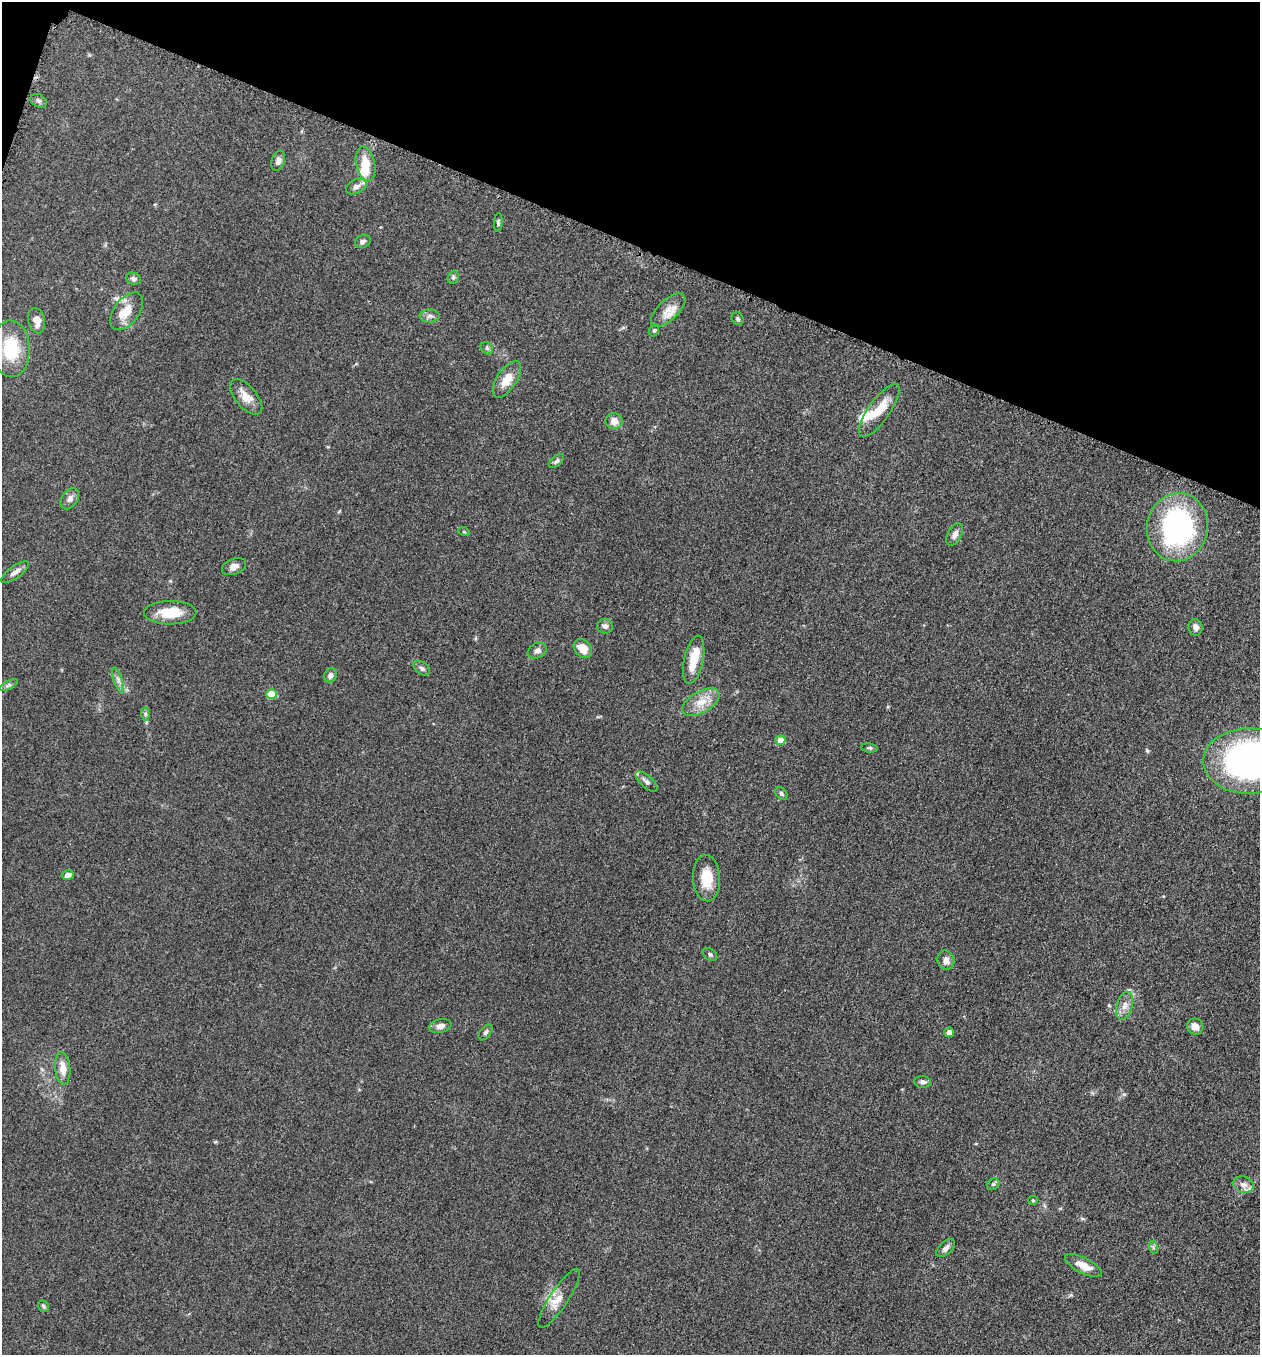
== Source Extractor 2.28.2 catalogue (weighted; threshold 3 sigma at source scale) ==
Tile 2 of 4 x 4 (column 2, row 1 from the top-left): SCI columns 1455-2712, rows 4077-5429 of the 5507 x 5462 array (HDU 1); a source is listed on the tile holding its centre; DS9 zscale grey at full resolution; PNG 1262 x 1357 px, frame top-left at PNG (2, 2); each listed source drawn as its Kron ellipse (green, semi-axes under 4 px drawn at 4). Shown black and unused: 18% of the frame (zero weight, under 3 of 5 exposures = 3% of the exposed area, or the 3 px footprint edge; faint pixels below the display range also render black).
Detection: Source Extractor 2.28.2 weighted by HDU 2 'WHT'; one run over the whole footprint, this tile lists its part. Background 0.0767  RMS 0.0066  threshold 0.0296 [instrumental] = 3 sigma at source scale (4.5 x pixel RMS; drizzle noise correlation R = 1.50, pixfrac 1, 0.05/0.05 arcsec/px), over >= 5 px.
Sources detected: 70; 3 inside a brighter object's white glare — neither listed nor drawn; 3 inside a brighter listed object's ellipse — not listed separately; the other 64 listed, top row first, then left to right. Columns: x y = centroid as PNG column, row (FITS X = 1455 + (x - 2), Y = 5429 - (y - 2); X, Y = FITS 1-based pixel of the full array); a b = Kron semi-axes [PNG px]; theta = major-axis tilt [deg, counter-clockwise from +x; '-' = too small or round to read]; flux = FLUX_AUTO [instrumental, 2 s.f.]
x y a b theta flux
39 101 9 6 -29 1.6
278 161 10 6 72 2.5
365 164 17 9 -78 11
356 186 11 7 26 3.3
498 222 9 4 86 1.2
363 241 8 6 28 1.7
453 277 7 5 70 1.3
134 279 8 5 -18 1.7
668 310 22 10 44 7.9
127 311 22 12 53 11
430 316 10 6 1 2.4
738 319 6 5 - 1.2
37 321 13 8 -78 5.6
654 330 6 5 - 0.95
487 348 7 5 -48 1.2
11 349 28 19 -88 29
507 379 21 10 56 10
246 397 21 10 -49 8.1
879 410 32 10 55 13
614 421 8 8 - 5.5
556 461 9 5 40 1.7
70 499 11 8 54 3.2
1177 527 34 30 78 130
464 532 5 3 - 0.6
955 535 12 7 61 3.3
234 566 13 7 22 3.8
15 572 16 6 36 3.5
170 613 26 11 0 16
605 626 8 7 - 2.2
1195 627 8 7 - 3.4
583 648 10 8 -50 8.5
537 651 10 7 32 3
694 660 24 9 78 14
422 668 9 6 -36 2.1
330 675 7 6 - 3.1
118 680 13 4 -72 2.3
9 685 10 4 28 1.4
272 694 5 5 - 21
701 702 20 10 29 10
145 714 7 4 -89 1.2
780 740 5 5 - 8.7
870 748 8 4 -8 1.1
1248 761 45 32 1 210
647 781 13 6 -41 2.8
781 793 7 5 -51 1.4
68 875 6 4 15 3.1
707 878 23 13 -87 15
710 954 8 5 -38 1.4
946 960 9 8 - 3.8
1125 1006 14 8 74 4.7
440 1026 11 7 14 4
1195 1026 8 8 - 5.1
485 1032 9 5 53 1.5
949 1032 5 5 - 3.7
63 1068 16 7 -84 7.3
923 1082 8 6 -5 2.4
993 1184 7 5 42 1.3
1244 1185 10 8 -16 3.8
1033 1200 5 4 - 0.73
1153 1247 6 4 -72 1.1
946 1248 11 6 43 3
1083 1266 20 7 -27 8.4
559 1298 35 9 56 8.5
43 1306 6 5 - 1.2
Isophote crosses this tile's border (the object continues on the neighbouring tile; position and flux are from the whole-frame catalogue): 1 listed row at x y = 1248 761